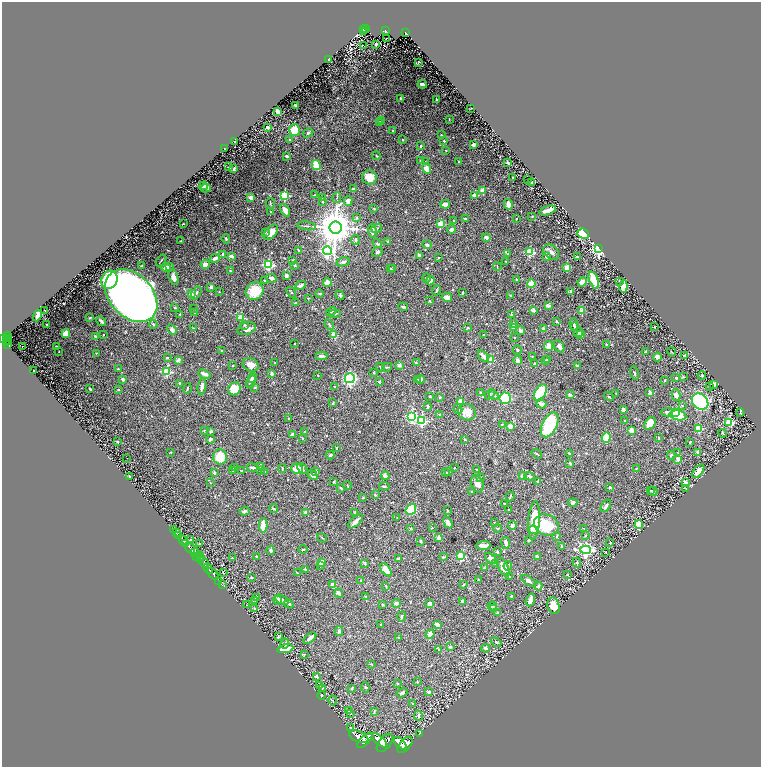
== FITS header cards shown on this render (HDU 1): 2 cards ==
NAXIS1  =                 1518
NAXIS2  =                 1529

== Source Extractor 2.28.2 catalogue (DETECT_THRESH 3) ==
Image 1518 x 1529 px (HDU 1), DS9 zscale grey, zoomed out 1/2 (1 PNG px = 2 x 2 image px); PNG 763 x 769 px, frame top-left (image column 2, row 1529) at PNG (2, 2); each listed source drawn as its Kron ellipse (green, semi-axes under 4 px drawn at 4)
Background 1.13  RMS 0.024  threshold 0.0727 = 3 sigma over >= 5 px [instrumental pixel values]
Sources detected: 680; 45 cannot appear on this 1/2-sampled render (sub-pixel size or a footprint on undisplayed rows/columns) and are neither listed nor drawn; of the other 635, the 500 brightest by FLUX_AUTO listed and drawn (135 fainter detections omitted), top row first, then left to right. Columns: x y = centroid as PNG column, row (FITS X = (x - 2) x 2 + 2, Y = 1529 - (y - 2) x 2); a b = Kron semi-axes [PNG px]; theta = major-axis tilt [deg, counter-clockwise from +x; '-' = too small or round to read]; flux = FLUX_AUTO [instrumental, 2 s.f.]
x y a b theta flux
366 28 4 2 - 120
363 29 2 1 - 15
385 30 4 2 - 140
364 31 2 2 - 20
406 33 4 2 - 140
387 38 2 1 - 4.7
376 44 2 2 - 7.3
364 46 3 1 - 5.5
329 59 2 2 - 5.5
418 63 3 2 - 3.6
422 84 4 2 - 12
400 98 3 2 - 4.1
437 99 2 2 - 4.3
295 105 3 2 - 8.4
471 108 3 1 - 3
277 111 4 2 - 40
449 119 2 1 - 3.1
382 121 3 3 - 5
380 123 3 2 - 14
268 127 2 2 - 19
294 130 6 5 - 99
393 131 3 2 - 4.8
308 133 5 3 - 6.8
441 135 2 2 - 3.4
289 140 2 2 - 4.4
403 140 2 2 - 4
234 141 2 2 - 5
444 141 2 2 - 4.2
473 145 3 2 - 26
421 146 3 2 - 7.2
225 149 2 1 - 2.8
446 151 2 2 - 2.9
287 156 3 2 - 11
376 156 4 2 - 2.7
421 160 3 3 - 3.6
425 162 2 2 - 3.7
459 162 2 2 - 4.7
508 163 3 2 - 9.8
316 165 5 3 - 130
229 167 3 2 - 3
234 169 3 2 - 7.3
427 169 5 4 - 39
369 177 7 7 - 68
512 177 2 2 - 2.9
528 179 2 2 - 6
531 182 2 2 - 9.6
204 186 4 3 - 25
206 188 5 2 - 14
354 189 2 2 - 28
482 190 2 2 - 56
285 195 3 3 - 400
314 195 3 3 - 3.4
475 195 4 3 - 24
251 197 4 3 - 29
322 197 3 2 - 2.9
337 198 5 2 - 3.9
348 201 5 4 - 30
323 202 2 2 - 14
270 203 6 3 -86 5.1
445 204 5 3 - 25
508 204 5 3 - 36
374 209 4 3 - 4
285 210 6 3 -58 32
548 210 9 3 18 36
270 212 3 2 - 3.1
532 216 2 2 - 3.3
357 218 3 3 - 6.6
466 219 4 2 - 9.3
516 219 2 2 - 3.4
453 221 3 2 - 4.7
183 224 2 2 - 3.2
440 224 3 2 - 140
306 226 9 2 -8 6.8
335 227 6 6 - 16000
377 228 5 3 - 5.6
451 229 4 4 - 12
372 231 7 3 -89 19
265 232 3 3 - 3.9
271 232 9 5 47 51
583 234 6 5 - 310
486 237 4 3 - 18
226 239 4 3 - 5.9
355 240 5 3 - 12
181 241 2 2 - 2.8
388 241 4 3 - 5.7
377 243 5 3 - 6.7
427 245 5 4 - 8.5
599 249 3 3 - 1700
299 250 3 2 - 4.9
327 251 4 4 - 1000
377 252 5 4 - 9
530 252 3 3 - 310
551 252 9 6 -43 20
508 254 2 2 - 7.4
223 255 4 3 - 12
419 255 4 3 - 16
231 256 4 2 - 14
577 256 3 2 - 5.3
547 257 3 3 - 25
215 258 5 3 - 22
439 258 2 2 - 4
161 260 6 2 52 4.2
293 260 3 2 - 2.6
343 262 7 3 15 11
506 262 2 2 - 3
205 264 5 4 - 20
268 265 3 3 - 490
295 265 2 2 - 10
142 266 2 2 - 6
497 266 4 2 - 2.7
169 267 3 3 - 5.2
567 267 3 2 - 110
166 268 5 4 - 28
390 268 2 2 - 3.5
393 269 2 2 - 4
230 270 4 3 - 3.2
286 276 3 3 - 23
173 277 8 4 -75 26
271 278 5 4 - 11
426 278 4 3 - 4.4
109 280 9 8 - 500
265 280 2 2 - 3.5
517 280 3 2 - 7
594 280 9 3 -69 110
430 281 4 3 - 23
582 282 5 4 - 41
619 282 2 2 - 13
327 283 4 4 - 37
531 284 4 4 - 54
301 285 5 3 - 13
623 286 6 3 86 93
211 287 4 3 - 8.1
436 290 5 3 - 5.8
219 291 2 2 - 3
255 291 9 8 - 110
571 291 4 3 - 8.9
291 292 6 3 -53 5.1
191 293 3 2 - 33
196 293 7 3 55 11
462 293 3 2 - 4.8
320 294 4 3 - 5.1
340 295 5 4 - 6.3
511 295 2 2 - 6.1
131 296 30 21 -46 7800
447 297 5 3 - 39
308 298 2 2 - 6.3
430 301 3 3 - 4.8
296 303 4 3 - 7
548 306 3 2 - 18
403 307 5 3 - 6.4
175 308 3 3 - 3.1
193 309 2 2 - 4.1
44 310 2 1 - 2.6
533 310 2 2 - 43
582 310 2 2 - 91
331 311 5 3 - 4.3
195 313 3 3 - 11
180 314 4 3 - 3.9
335 314 6 3 7 6.3
511 315 4 3 - 4.8
37 316 6 3 67 34
90 318 3 2 - 4.1
241 318 3 3 - 170
101 321 5 3 - 8.2
557 321 4 3 - 4.5
47 324 2 2 - 4.2
153 324 4 3 - 5.1
513 324 3 2 - 16
574 324 6 3 -83 11
244 325 4 3 - 6
329 325 5 3 - 5.2
513 327 3 3 - 17
575 327 3 2 - 3.6
654 327 3 3 - 3.6
193 328 3 2 - 3.2
468 328 3 3 - 4.1
246 329 9 6 21 25
544 329 3 3 - 13
172 330 5 3 - 18
520 331 4 3 - 19
579 332 5 3 - 5.3
66 334 4 4 - 61
483 334 2 2 - 6.2
103 335 3 2 - 3.3
334 335 3 3 - 64
581 335 3 3 - 30
7 336 5 3 - 410
95 337 3 2 - 18
515 337 2 2 - 3.7
8 338 2 1 - 170
4 339 5 2 - 880
7 340 3 2 - 130
6 342 2 2 - 300
295 343 2 2 - 7.5
606 344 2 2 - 7.2
8 345 3 2 - 260
23 346 2 1 - 24
56 346 2 2 - 8
549 346 5 4 - 34
559 346 7 4 -57 19
222 350 3 3 - 4.2
517 350 5 3 - 4.9
645 351 3 2 - 5.8
59 352 2 2 - 2.7
672 352 5 2 - 3.1
96 353 3 2 - 2.9
685 355 4 2 - 7.6
321 356 6 2 0 17
483 356 7 3 -46 23
532 356 2 2 - 5.2
657 357 4 3 - 17
167 358 3 2 - 5.3
178 360 2 2 - 52
490 360 3 2 - 100
518 360 4 3 - 23
545 360 3 2 - 3.4
547 360 3 2 - 3.9
275 362 3 2 - 2.7
416 363 3 2 - 2.8
535 364 3 2 - 13
233 365 2 2 - 5.2
251 365 8 6 -22 44
399 365 3 2 - 37
577 366 4 3 - 5.8
381 367 4 3 - 9.8
387 367 5 3 - 5.1
118 369 3 2 - 4.4
33 371 2 1 - 2.9
167 372 3 3 - 350
374 372 2 2 - 3
634 373 7 3 -78 6.4
204 374 6 3 -22 27
272 374 2 2 - 30
318 375 2 1 - 2.8
702 375 4 3 - 5.7
683 377 4 3 - 4.2
252 378 5 3 - 9
350 378 5 5 - 910
676 378 2 2 - 14
123 379 3 2 - 10
421 379 4 3 - 16
417 380 3 2 - 5
664 380 3 2 - 3.6
251 381 7 3 69 22
379 381 4 3 - 5.3
179 383 3 2 - 5.2
714 384 3 3 - 25
202 386 8 3 82 18
335 386 2 2 - 5.4
255 387 4 3 - 4
709 387 3 3 - 2.9
187 388 5 2 - 4.8
90 389 3 2 - 6.4
234 389 7 6 - 110
118 390 2 2 - 5.6
481 392 3 2 - 3.1
540 392 9 5 57 330
616 393 2 2 - 3.2
650 393 3 3 - 16
490 394 6 3 46 5.9
494 395 5 3 - 9.2
570 395 2 2 - 32
676 395 6 4 -76 21
430 396 2 2 - 6.4
440 397 2 2 - 18
609 397 5 3 - 4.9
505 398 5 5 - 420
460 401 4 3 - 27
700 402 9 7 -42 550
333 403 4 2 - 4.8
541 404 5 3 - 17
427 406 3 2 - 12
682 406 3 3 - 3.9
458 409 5 3 - 6.5
623 410 3 3 - 24
467 412 9 8 - 51
667 412 6 3 4 13
675 413 4 3 - 96
740 413 4 2 - 3.1
440 415 2 2 - 25
678 415 8 5 -12 240
411 416 4 4 - 550
289 419 2 2 - 3.2
624 420 2 2 - 5.6
422 421 3 3 - 430
729 422 3 3 - 230
502 424 4 3 - 4.6
650 424 7 5 57 55
550 425 13 7 63 320
510 426 3 3 - 40
699 428 3 3 - 200
631 430 3 3 - 33
205 431 3 2 - 5.2
211 431 3 2 - 12
304 432 4 3 - 4.4
723 433 4 3 - 4
292 434 4 3 - 17
606 438 5 4 - 110
658 438 3 2 - 6.6
211 439 4 2 - 9.4
302 439 4 2 - 3.8
465 439 3 2 - 3.8
117 442 2 2 - 7.1
690 442 2 2 - 8.8
336 448 2 2 - 10
171 452 2 2 - 2.9
678 453 3 2 - 3.4
698 453 4 3 - 23
537 454 6 2 -37 5.6
570 454 4 2 - 5.9
330 455 4 3 - 5.9
671 455 4 3 - 7.2
220 457 7 7 - 100
127 458 2 1 - 4.7
678 459 2 2 - 58
570 463 3 2 - 7.3
252 467 5 2 - 9.3
260 467 2 2 - 20
234 468 3 3 - 3.1
302 468 6 3 -47 9.1
455 468 2 2 - 3.2
636 468 2 2 - 3
282 469 4 2 - 5.4
297 469 6 5 - 57
476 469 2 2 - 4.2
233 470 3 3 - 5
241 470 3 2 - 3.2
260 470 2 2 - 4.9
316 471 3 3 - 12
449 471 3 2 - 4
698 471 8 4 51 49
264 472 3 2 - 3.6
214 473 3 2 - 10
446 473 2 2 - 3.9
313 475 5 4 - 15
385 476 4 3 - 19
523 476 4 3 - 26
530 476 5 3 - 7.6
130 477 3 2 - 6.8
480 478 4 2 - 4.6
334 481 4 3 - 6.3
538 481 3 3 - 4.6
210 483 3 2 - 2.9
686 483 3 2 - 74
477 484 9 6 -70 31
347 486 4 2 - 2.9
384 486 5 2 - 6.6
610 487 3 2 - 5.1
341 488 3 2 - 5.7
686 488 4 2 - 2.8
650 490 2 2 - 3.3
653 491 4 3 - 9.8
472 492 2 2 - 4.1
375 495 3 3 - 4.3
510 497 5 2 - 5
363 498 3 2 - 3.6
504 503 2 1 - 2.7
573 503 5 3 - 13
606 506 7 3 55 16
274 509 4 2 - 6.3
411 509 6 4 51 200
447 510 2 2 - 4
509 510 2 1 - 3.4
244 511 5 3 - 12
305 512 2 2 - 21
355 512 3 2 - 6.5
397 518 2 1 - 2.9
534 520 19 5 85 130
355 521 9 3 43 25
448 522 6 3 -58 29
495 523 2 1 - 2.6
263 525 7 3 89 73
512 525 4 3 - 20
547 525 13 10 -24 160
639 525 4 3 - 110
432 528 3 2 - 2.7
497 528 4 2 - 3
584 528 3 2 - 3.3
173 529 2 1 - 56
410 529 3 2 - 3.2
534 530 5 3 - 38
176 533 2 2 - 500
179 536 3 3 - 420
556 536 4 2 - 4.3
585 536 3 3 - 3.1
439 537 3 2 - 26
322 538 5 2 - 5
183 540 5 2 - 2300
190 540 3 3 - 4.2
529 540 3 3 - 5.4
421 541 4 3 - 4.9
186 543 3 2 - 1400
506 543 6 2 -82 27
610 543 4 3 - 3.8
199 544 3 2 - 3.6
483 545 7 3 3 53
561 547 2 2 - 3.5
190 548 6 3 -56 5100
303 549 4 2 - 3.6
586 550 5 4 - 1100
271 551 4 3 - 11
497 552 2 2 - 9.4
606 552 2 2 - 3.1
195 553 4 3 - 1500
197 556 3 1 - 570
200 556 5 2 - 310
461 556 3 3 - 270
257 557 3 2 - 7.8
443 557 4 3 - 6.1
537 557 4 3 - 7
232 558 2 2 - 7.7
491 558 6 4 -43 21
398 559 4 3 - 6.4
200 560 3 2 - 1500
321 562 4 3 - 38
577 562 5 3 - 8.1
204 563 6 4 -52 1300
365 564 4 3 - 4.3
496 564 4 3 - 7.4
320 566 3 2 - 3.8
508 566 5 2 - 4.5
503 567 10 5 -64 40
484 568 4 3 - 7.1
208 569 6 2 -44 2600
305 569 2 2 - 11
386 570 7 4 -54 62
223 573 3 2 - 3.6
297 573 4 2 - 3.3
213 574 7 2 -50 2400
567 575 2 2 - 3.5
251 577 3 3 - 4.5
510 577 2 2 - 4
478 579 3 3 - 3.6
361 580 2 2 - 3
219 581 2 1 - 63
528 581 8 4 -33 14
332 584 3 3 - 21
222 585 3 1 - 63
463 585 3 2 - 3.3
386 586 4 2 - 4.7
538 586 4 3 - 7.9
339 593 5 4 - 10
511 596 3 2 - 5.1
257 597 4 3 - 12
366 597 3 2 - 3.8
278 600 4 3 - 14
282 600 7 3 -24 21
530 600 6 3 71 36
255 601 3 2 - 4.3
462 601 3 3 - 15
396 603 4 3 - 9.1
289 604 5 3 - 11
430 604 4 3 - 18
247 605 2 1 - 2.6
383 605 3 3 - 5.4
492 606 5 3 - 8.8
554 606 8 6 -72 82
255 609 2 2 - 18
493 609 3 2 - 4.6
497 613 3 2 - 7.6
401 616 5 3 - 9.8
381 624 2 2 - 5.2
438 625 4 3 - 13
339 631 5 4 - 10
430 634 5 4 - 29
278 637 4 3 - 6.2
310 638 7 3 41 24
399 638 2 2 - 3.1
496 642 6 3 -41 6.3
285 643 5 3 - 11
450 647 2 2 - 8.9
486 648 4 4 - 9
285 649 8 4 10 79
438 649 3 2 - 2.7
304 654 3 3 - 4.3
372 664 3 2 - 2.6
316 676 2 2 - 24
417 682 3 2 - 2.8
397 683 2 2 - 12
320 686 2 2 - 26
365 687 5 3 - 6.3
352 688 3 3 - 6.1
322 689 4 3 - 3.9
429 692 3 3 - 12
402 693 6 3 34 12
322 695 4 2 - 2.6
333 700 5 2 - 3.8
413 703 2 2 - 6.1
348 710 3 3 - 4.2
374 711 4 3 - 4.6
351 713 4 3 - 3.1
418 716 5 3 - 11
350 728 3 2 - 2.8
420 733 3 1 - 35
359 737 10 5 -23 10000
365 740 10 4 46 9300
380 740 9 4 -41 14000
385 743 10 6 52 9100
400 743 8 4 -44 25000
405 745 10 5 50 8400
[135 fainter detections neither listed nor drawn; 45 sub-pixel or undisplayed-footprint detections neither listed nor drawn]